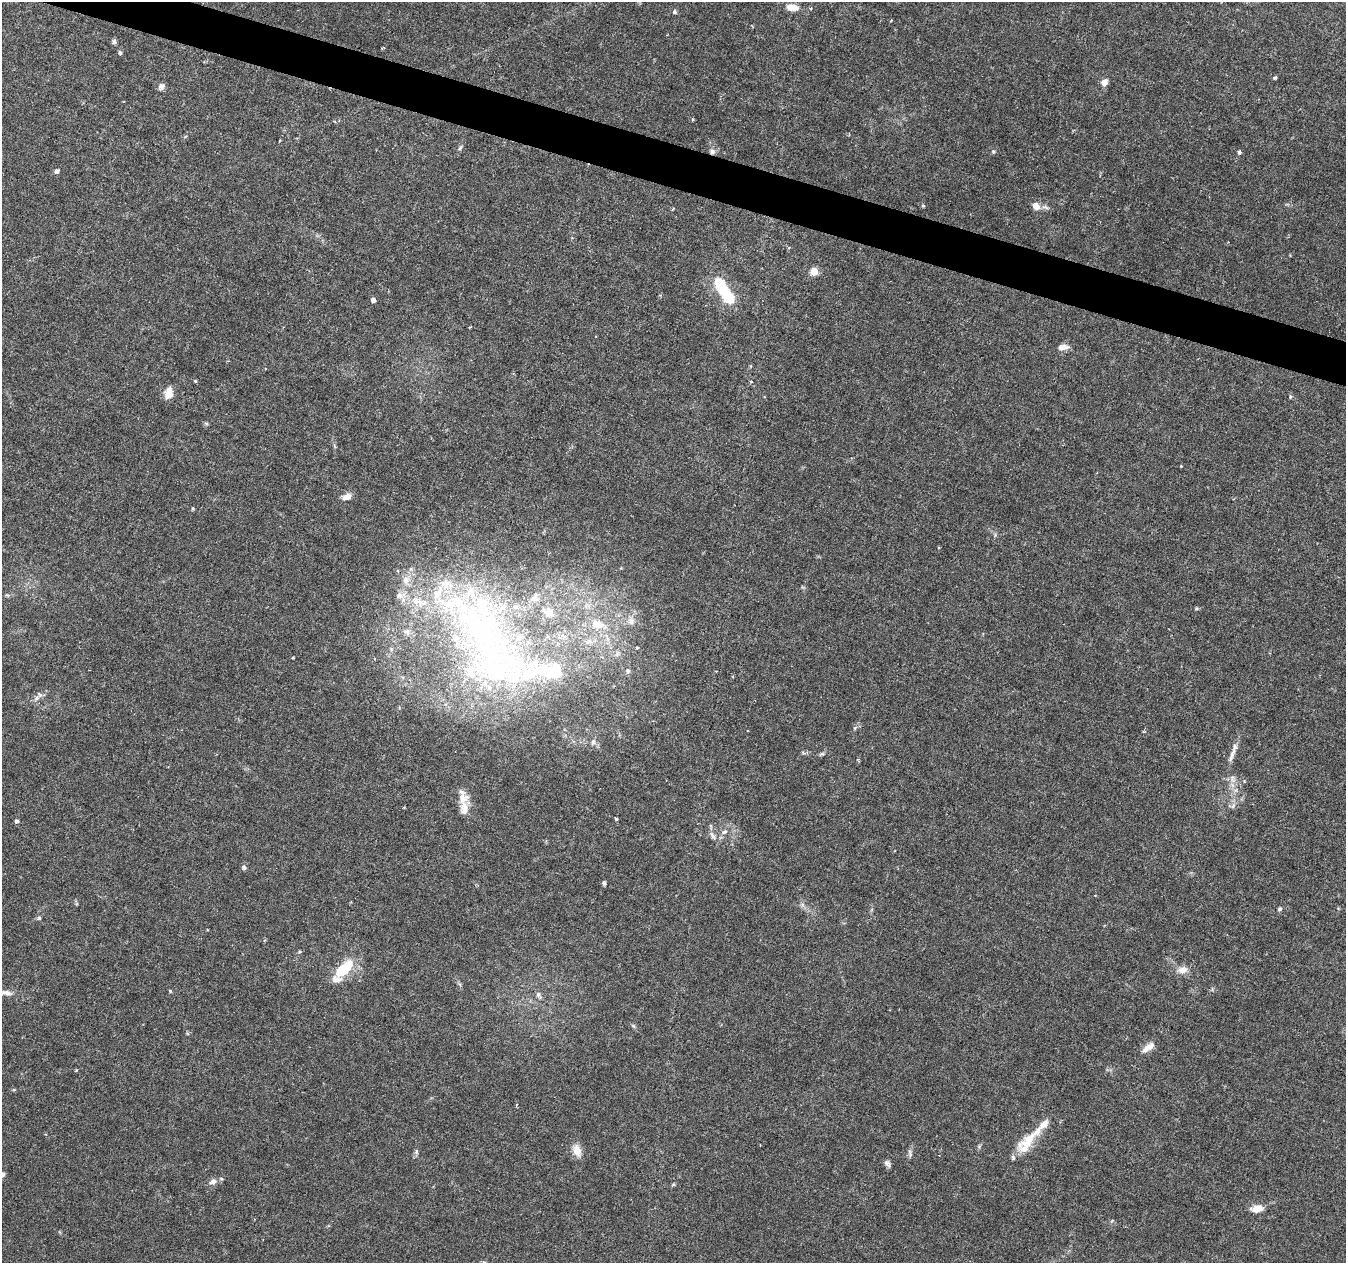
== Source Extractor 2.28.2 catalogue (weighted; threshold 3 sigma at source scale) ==
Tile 11 of 4 x 4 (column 3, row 3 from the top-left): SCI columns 2689-4032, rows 1477-2737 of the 5387 x 5538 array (HDU 1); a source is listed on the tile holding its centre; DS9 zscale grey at full resolution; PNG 1348 x 1265 px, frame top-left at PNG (2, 2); no overlay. Shown black and unused: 3% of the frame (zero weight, under 3 of 6 exposures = <1% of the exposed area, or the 3 px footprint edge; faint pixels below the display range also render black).
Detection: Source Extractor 2.28.2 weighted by HDU 2 'WHT'; one run over the whole footprint, this tile lists its part. Background 0.0182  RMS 0.0016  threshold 0.00672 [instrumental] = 3 sigma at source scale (4.09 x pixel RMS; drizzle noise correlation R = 1.36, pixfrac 0.8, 0.0396/0.0396 arcsec/px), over >= 5 px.
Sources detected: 92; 3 inside a brighter object's white glare — not listed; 20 inside a brighter listed object's ellipse — not listed separately; the other 69 listed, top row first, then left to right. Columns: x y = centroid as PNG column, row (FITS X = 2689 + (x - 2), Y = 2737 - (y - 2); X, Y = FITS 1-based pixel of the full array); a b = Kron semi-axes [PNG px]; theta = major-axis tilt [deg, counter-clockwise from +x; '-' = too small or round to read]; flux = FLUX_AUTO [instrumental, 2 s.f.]
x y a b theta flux
793 8 14 7 -8 1.8
674 12 6 6 - 0.29
114 42 7 5 -89 0.34
382 48 5 3 - 0.16
120 53 5 5 - 0.26
1275 78 4 4 - 0.25
1104 82 8 7 - 0.88
161 86 9 7 57 0.55
692 120 4 3 - 0.15
460 148 8 4 54 0.32
712 151 8 7 - 0.62
993 152 6 4 -70 0.23
1239 152 4 3 - 0.45
57 171 7 6 - 0.33
1036 206 8 6 -43 1.5
814 271 5 5 - 4.6
719 283 11 8 -50 4.7
373 300 4 4 - 0.65
470 327 3 2 - 0.14
1063 347 14 7 6 0.99
195 381 4 4 - 0.17
751 382 4 3 - 0.21
169 393 13 9 85 1.6
1290 397 5 5 - 0.24
206 423 7 4 -2 0.22
1181 466 3 3 - 0.1
347 497 11 7 19 1.1
938 548 4 3 - 0.17
7 595 6 4 -41 0.21
1196 608 5 5 - 0.18
631 621 10 9 - 0.96
597 624 18 12 -12 3
481 629 142 81 -43 82
588 642 11 7 26 0.89
637 648 5 3 - 0.14
293 658 3 2 - 0.14
628 671 8 7 - 0.45
36 698 9 6 43 0.53
593 742 9 5 74 0.49
1232 753 27 5 69 1.2
822 754 7 4 18 0.25
1232 779 12 7 -73 0.88
463 798 23 13 -78 2.2
1232 806 13 7 9 0.69
616 819 4 3 - 0.44
17 821 5 4 - 0.34
724 832 8 6 31 0.51
713 836 15 6 -55 0.66
244 867 7 6 - 0.35
604 883 6 4 -90 0.27
802 904 7 4 -19 0.3
1279 909 5 4 - 0.31
39 918 6 5 - 0.25
344 969 27 12 43 5.4
1183 970 15 9 3 1.2
170 991 4 4 - 0.18
6 993 18 7 -8 1.1
538 995 12 6 -58 0.57
633 1026 7 4 -31 0.24
1148 1047 17 7 36 1.3
1029 1139 31 15 41 4
979 1146 5 5 - 0.21
577 1150 17 11 -68 1.6
416 1152 8 5 -84 0.31
910 1153 13 4 -77 0.36
887 1163 10 6 -56 0.47
2 1174 6 5 - 0.45
213 1181 10 7 23 0.87
1257 1209 11 7 13 2
Overlapping masked pixels (flux is a lower limit): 1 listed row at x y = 712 151
Isophote crosses this tile's border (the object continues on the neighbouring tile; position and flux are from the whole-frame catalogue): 1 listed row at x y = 2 1174